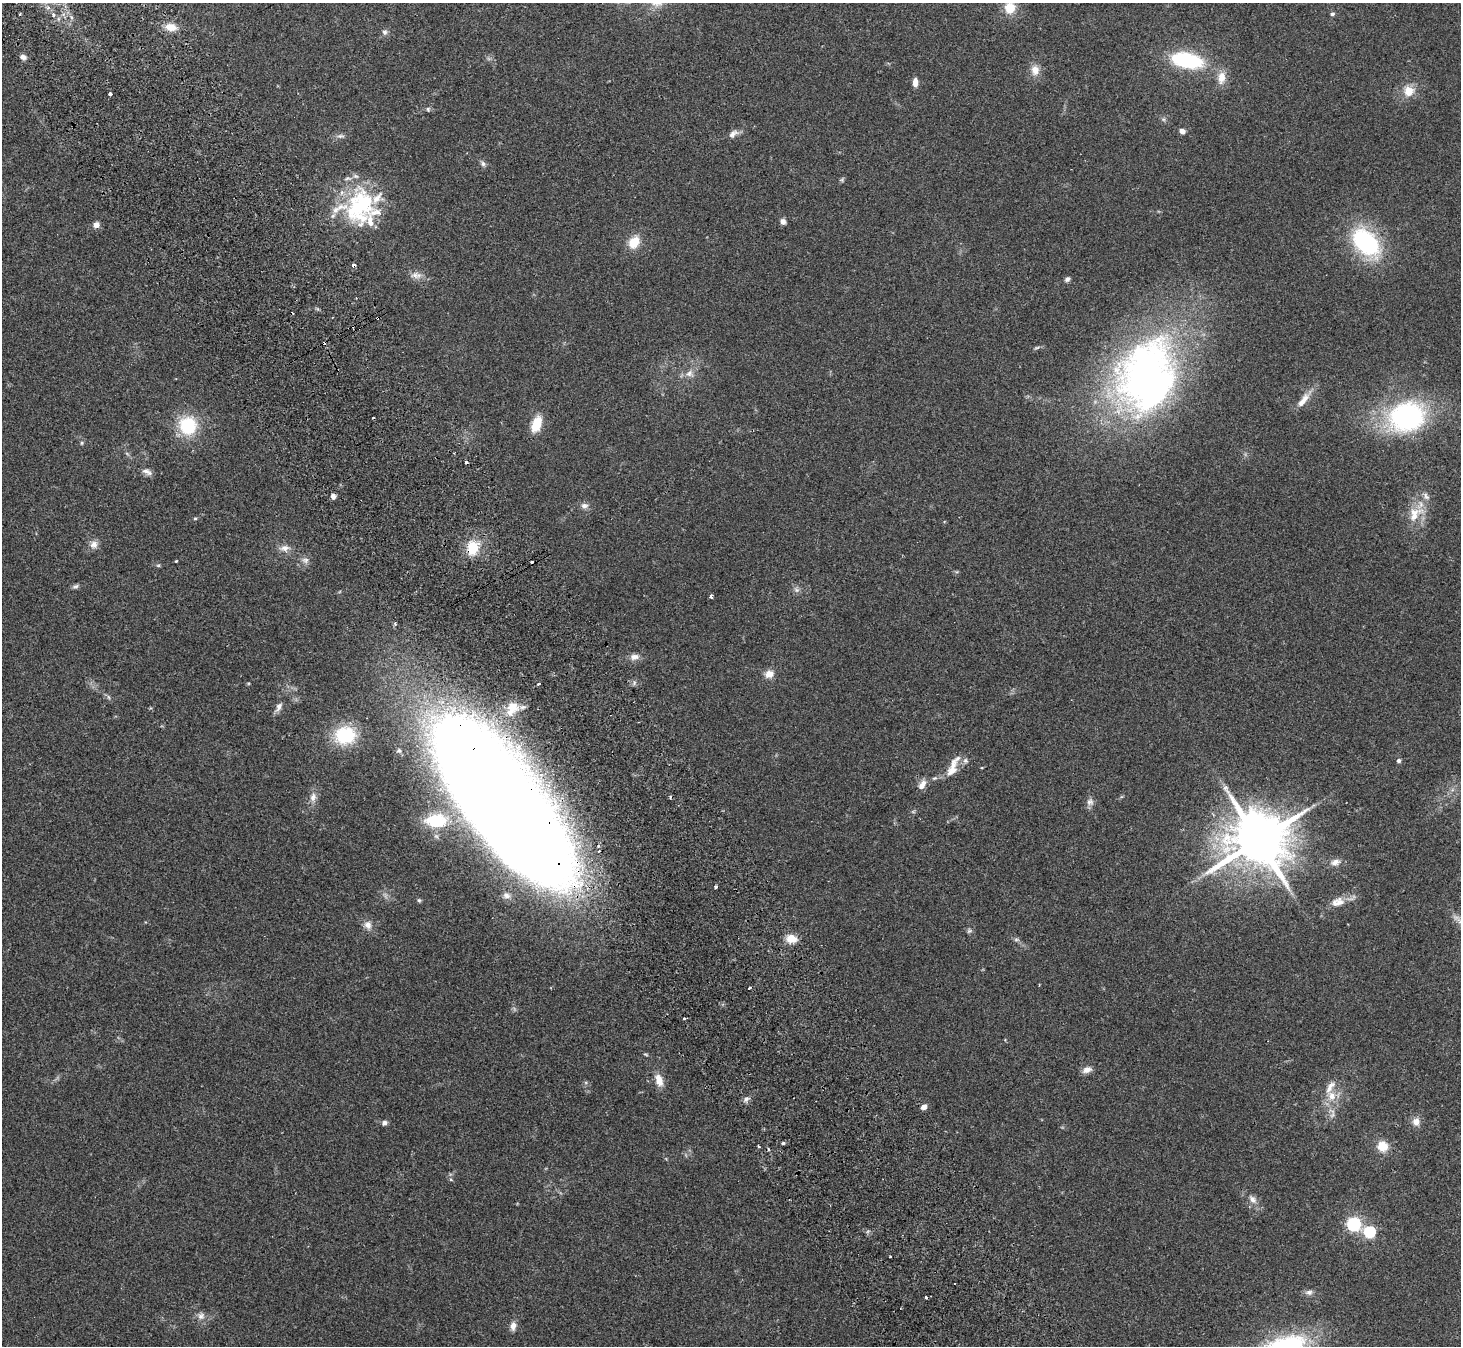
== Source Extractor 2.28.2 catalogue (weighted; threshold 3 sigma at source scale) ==
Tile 11 of 4 x 4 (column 3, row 3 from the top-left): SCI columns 2971-4429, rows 1541-2884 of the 5943 x 5903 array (HDU 1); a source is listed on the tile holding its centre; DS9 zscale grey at full resolution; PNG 1463 x 1348 px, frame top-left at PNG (2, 3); no overlay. Shown black and unused: <1% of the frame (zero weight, under 2 of 3 exposures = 3% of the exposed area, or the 3 px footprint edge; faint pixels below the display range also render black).
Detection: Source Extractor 2.28.2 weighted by HDU 2 'WHT'; one run over the whole footprint, this tile lists its part. Background 0.109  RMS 0.0092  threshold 0.0413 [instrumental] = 3 sigma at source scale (4.5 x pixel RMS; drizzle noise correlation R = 1.50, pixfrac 1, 0.05/0.05 arcsec/px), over >= 5 px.
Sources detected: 117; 1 too faint to see at this stretch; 1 inside a brighter object's white glare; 9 cosmic-ray / hot-pixel residue — not listed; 9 inside a brighter listed object's ellipse — not listed separately; the other 97 listed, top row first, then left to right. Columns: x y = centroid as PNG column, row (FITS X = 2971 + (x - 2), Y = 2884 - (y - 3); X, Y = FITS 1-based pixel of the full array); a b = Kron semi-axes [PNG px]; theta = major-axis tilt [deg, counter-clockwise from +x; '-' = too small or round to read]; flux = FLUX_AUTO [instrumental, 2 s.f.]
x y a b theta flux
1010 8 14 14 - 16
1332 14 5 4 - 1.9
53 15 6 5 - 2.3
171 27 14 9 -15 10
385 32 8 7 - 2.5
23 57 8 6 -21 3.2
1187 60 23 11 -11 100
1035 70 14 11 -86 8.4
1221 78 17 10 81 10
915 82 9 5 88 7.2
1409 91 14 14 - 12
110 94 4 3 - 3.9
428 109 7 5 -89 1.5
1164 119 6 4 72 1.4
1182 131 6 5 - 4.6
733 134 15 8 33 4.8
340 136 11 5 2 2.7
483 164 8 6 -74 2.4
842 180 6 4 -73 1.2
360 206 49 34 77 90
783 221 8 7 - 3.3
96 225 8 7 - 4.1
634 242 13 10 58 17
1366 243 26 16 -45 120
353 265 3 3 - 4.5
416 275 16 9 -6 6
1067 279 7 5 44 2.5
1037 348 8 4 10 1.5
1144 372 104 60 55 390
689 373 11 10 - 5.7
1303 400 24 8 53 10
1407 417 37 30 18 150
536 424 15 8 69 23
188 426 18 17 - 46
82 443 5 5 - 1.2
146 471 11 8 -36 4.4
333 496 5 4 - 5.4
584 506 11 7 1 3.8
1415 514 27 16 48 21
195 518 5 4 - 0.98
94 544 11 10 - 5.5
284 548 14 8 5 5.9
473 548 16 12 79 23
305 560 10 8 -16 3.9
176 561 4 3 - 0.69
75 586 10 5 17 2.2
796 590 8 6 -21 2.7
711 597 4 3 - 1.8
634 657 12 8 7 5.4
769 674 9 8 - 8.8
538 684 3 3 - 1.2
108 697 6 4 -70 1.4
279 707 13 7 61 4.5
512 708 20 15 56 19
345 735 18 15 6 53
965 761 8 7 - 2.6
1399 761 5 5 - 2.2
952 771 16 11 37 9.3
934 778 7 4 19 1.7
922 785 13 7 58 6.7
313 797 13 9 74 6
500 800 172 59 -53 2800
1090 802 10 9 - 4.1
436 820 25 15 -1 26
1259 840 17 14 22 6600
598 846 4 3 - 2.1
1335 862 14 8 17 5.6
715 887 3 3 - 2.7
506 895 10 8 -7 4.9
419 900 6 5 - 1.5
1340 902 15 14 - 8.7
1456 917 11 7 -14 4
368 925 12 10 -58 5.9
969 931 7 6 - 1.8
791 939 14 10 -14 10
1016 939 7 4 0 1.6
749 988 4 3 - 3.4
684 1018 3 3 - 2.1
1087 1070 12 8 22 5
659 1080 17 9 -72 9.5
1332 1096 14 11 -76 12
746 1099 8 6 18 2.9
924 1107 7 6 - 3.7
1416 1122 10 9 - 6.5
384 1123 8 6 28 2.6
783 1143 4 4 - 1.3
759 1146 3 2 - 1.2
1382 1146 12 12 - 13
451 1180 5 3 - 1
1252 1199 13 8 -47 5.9
1353 1224 6 6 - 190
1369 1232 6 5 - 100
890 1256 3 2 - 0.72
955 1284 3 3 - 3.8
1309 1292 10 7 -5 3.3
201 1316 10 9 - 4.8
513 1326 11 7 85 5.3
Overlapping masked pixels (flux is a lower limit): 3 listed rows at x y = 353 265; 473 548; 500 800